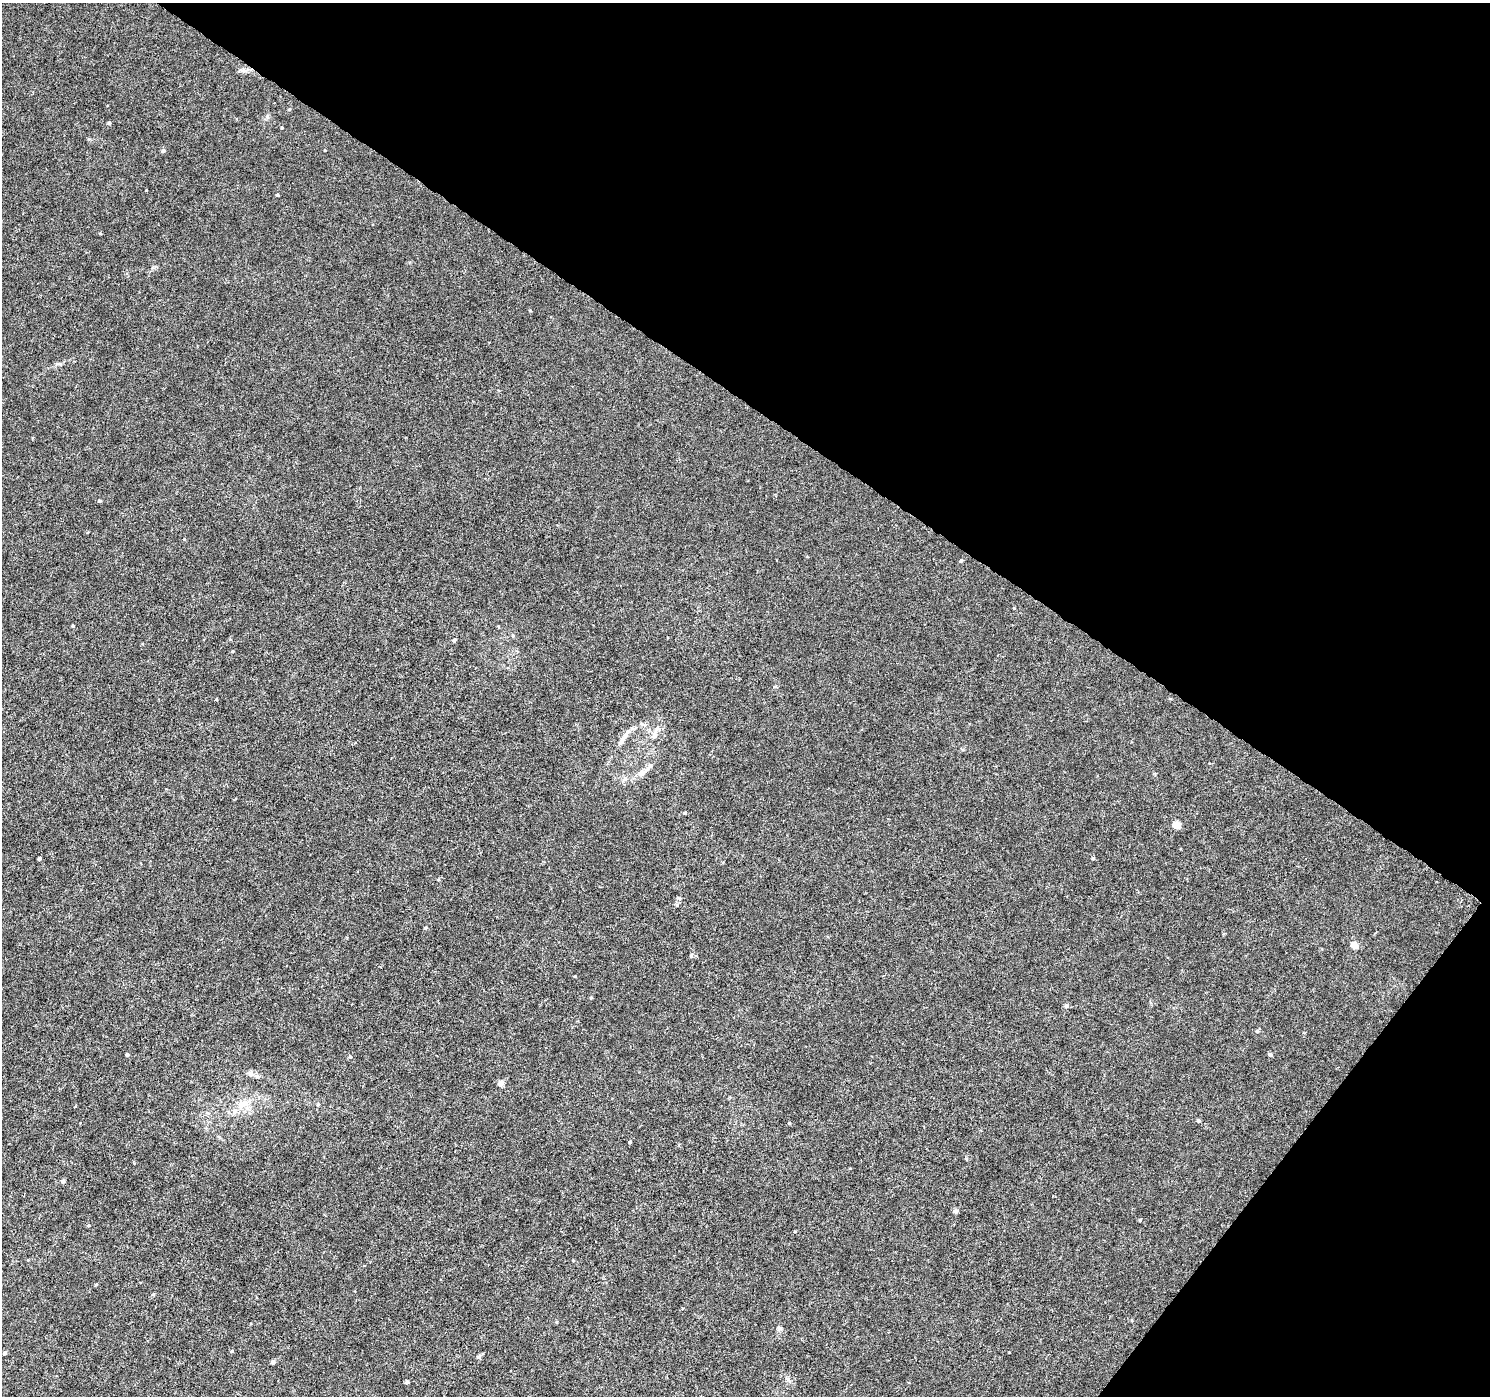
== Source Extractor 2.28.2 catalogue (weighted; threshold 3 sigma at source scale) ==
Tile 8 of 4 x 4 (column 4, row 2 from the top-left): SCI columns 4467-5954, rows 2971-4364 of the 5962 x 6006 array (HDU 1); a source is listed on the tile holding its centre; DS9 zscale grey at full resolution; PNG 1492 x 1398 px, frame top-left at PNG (2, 3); no overlay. Shown black and unused: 34% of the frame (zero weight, under 4 of 8 exposures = <1% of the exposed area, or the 3 px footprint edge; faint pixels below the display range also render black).
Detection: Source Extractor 2.28.2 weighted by HDU 2 'WHT'; one run over the whole footprint, this tile lists its part. Background 5.21e-04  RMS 0.001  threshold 0.00409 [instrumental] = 3 sigma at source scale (4.09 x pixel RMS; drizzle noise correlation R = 1.36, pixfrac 0.8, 0.0396/0.0396 arcsec/px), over >= 5 px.
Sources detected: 56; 1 inside a brighter listed object's ellipse — not listed separately; the other 55 listed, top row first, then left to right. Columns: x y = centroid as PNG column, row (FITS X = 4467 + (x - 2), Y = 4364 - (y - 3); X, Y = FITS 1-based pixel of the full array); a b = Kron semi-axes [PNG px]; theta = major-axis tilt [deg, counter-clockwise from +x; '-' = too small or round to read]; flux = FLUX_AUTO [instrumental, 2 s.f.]
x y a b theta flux
244 70 11 5 -11 0.35
289 109 5 4 - 0.11
109 123 5 4 - 0.14
282 127 4 3 - 0.085
163 151 5 4 - 0.23
146 190 3 2 - 0.076
277 195 3 3 - 0.13
100 234 4 3 - 0.068
99 501 4 4 - 0.14
961 561 5 4 - 0.13
73 626 4 3 - 0.14
454 640 5 4 - 0.15
233 651 4 3 - 0.075
216 699 3 3 - 0.081
1170 699 4 3 - 0.086
626 734 19 7 53 0.62
654 735 14 8 72 0.62
648 768 15 5 49 0.4
641 773 9 7 62 0.5
625 779 7 5 20 0.26
685 813 4 4 - 0.13
1176 825 5 5 - 1.9
39 858 3 3 - 0.19
1093 858 4 4 - 0.13
438 879 5 3 - 0.088
426 927 5 4 - 0.14
1354 945 5 4 - 1.7
691 956 6 4 74 0.16
591 998 4 4 - 0.098
1066 1006 5 5 - 0.27
1257 1031 5 5 - 0.14
127 1055 4 3 - 0.21
1270 1055 4 4 - 0.19
350 1057 5 4 - 0.17
251 1074 9 7 -39 0.33
501 1083 5 5 - 0.53
242 1104 16 11 17 1.2
318 1105 5 4 - 0.11
1198 1120 4 4 - 0.16
789 1123 5 3 - 0.067
630 1142 4 3 - 0.13
63 1181 4 4 - 0.27
955 1211 5 4 - 0.41
1140 1220 4 3 - 0.08
89 1225 5 4 - 0.11
573 1261 5 3 - 0.073
96 1284 4 3 - 0.086
153 1294 4 4 - 0.1
556 1322 5 3 - 0.081
780 1328 7 5 -20 0.19
232 1351 4 4 - 0.1
5 1353 4 4 - 0.18
273 1362 5 4 - 0.25
788 1379 10 3 -55 0.18
407 1382 4 3 - 0.19
Unlisted compact peaks at least as high as the median listed source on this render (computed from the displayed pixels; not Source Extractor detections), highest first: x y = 530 311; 1014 608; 184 539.